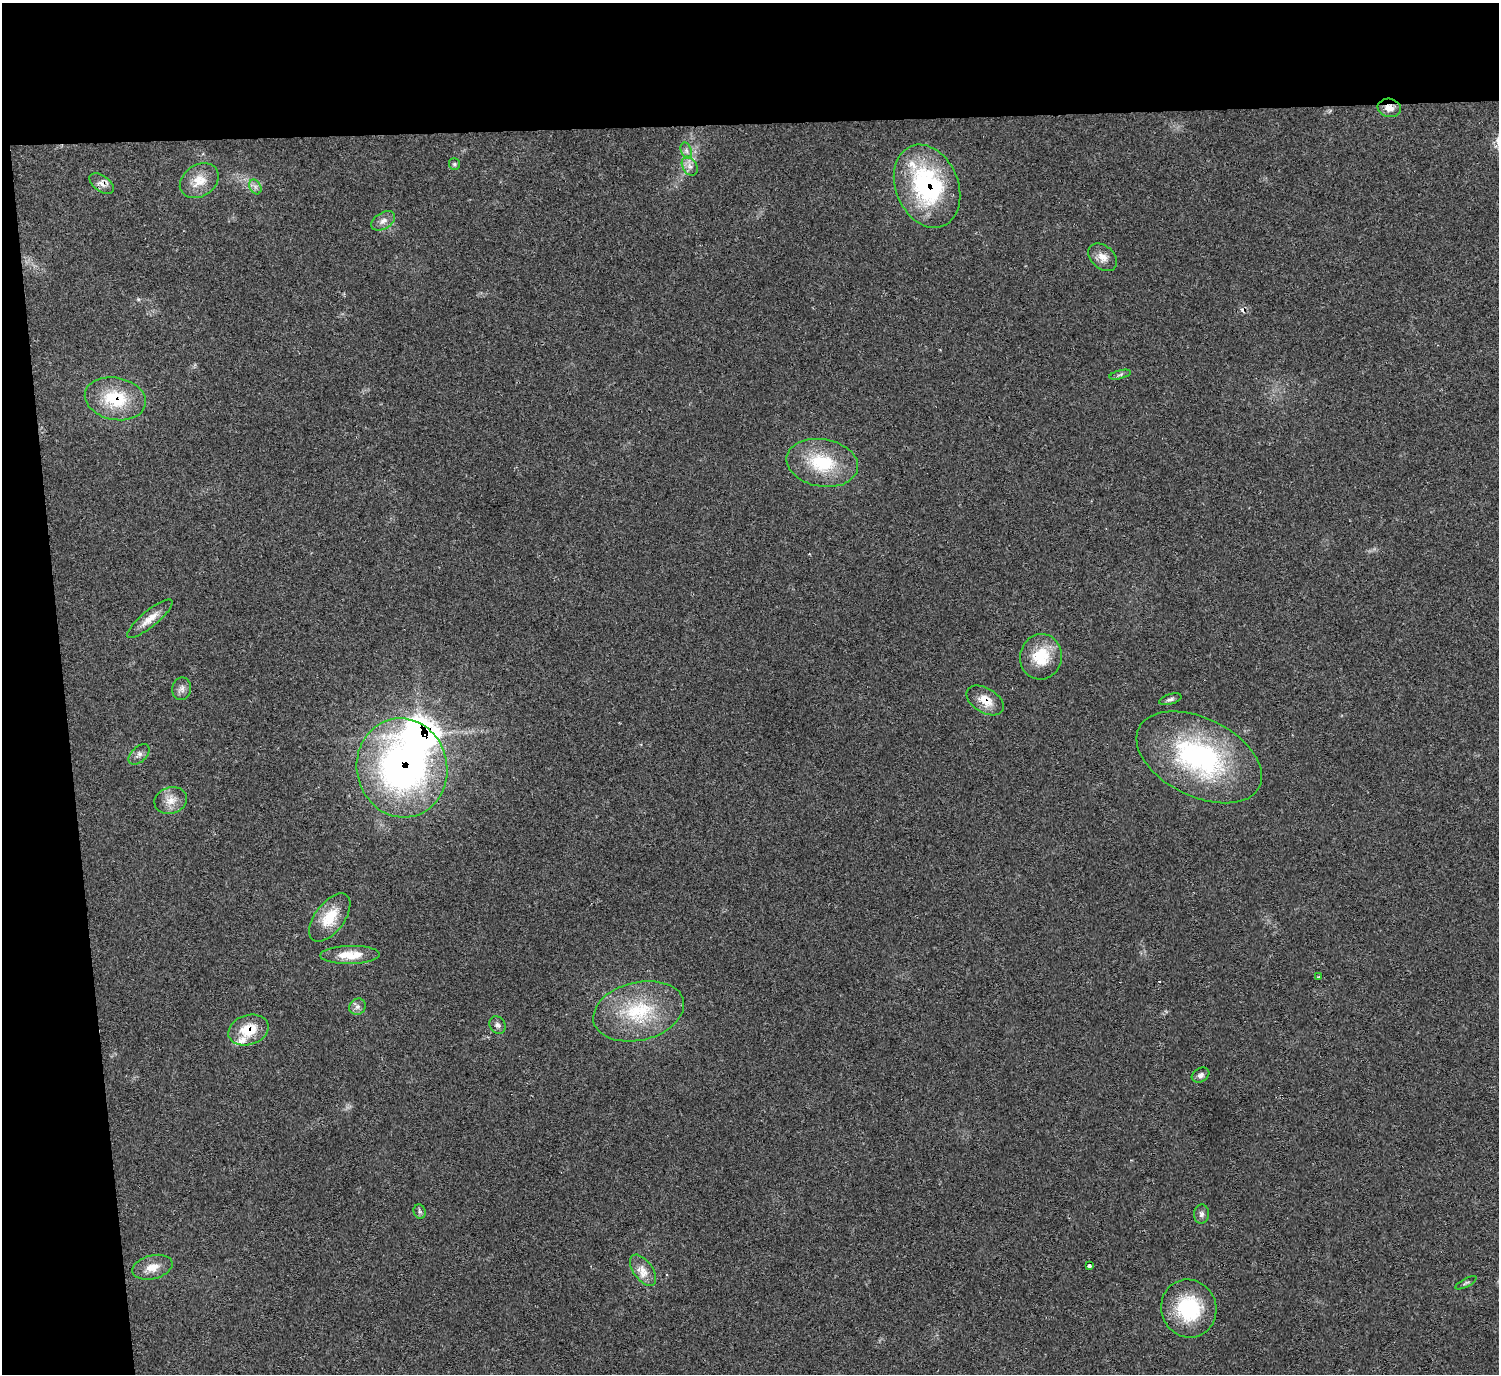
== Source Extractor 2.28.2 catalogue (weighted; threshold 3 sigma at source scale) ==
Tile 1 of 3 x 3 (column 1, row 1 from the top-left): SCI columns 3-1499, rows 2974-4345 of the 4494 x 4475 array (HDU 1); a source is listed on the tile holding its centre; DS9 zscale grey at full resolution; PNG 1501 x 1376 px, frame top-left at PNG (2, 3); each listed source drawn as its Kron ellipse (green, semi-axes under 4 px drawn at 4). Shown black and unused: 13% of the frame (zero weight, under 2 of 3 exposures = <1% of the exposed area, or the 3 px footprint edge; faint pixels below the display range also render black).
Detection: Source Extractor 2.28.2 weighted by HDU 2 'WHT'; one run over the whole footprint, this tile lists its part. Background 0.0551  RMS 0.0067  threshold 0.0302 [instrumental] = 3 sigma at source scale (4.5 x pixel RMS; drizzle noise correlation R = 1.50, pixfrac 1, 0.05/0.05 arcsec/px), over >= 5 px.
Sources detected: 42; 1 inside a brighter object's white glare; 2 cosmic-ray / hot-pixel residue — neither listed nor drawn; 2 inside a brighter listed object's ellipse — not listed separately; the other 37 listed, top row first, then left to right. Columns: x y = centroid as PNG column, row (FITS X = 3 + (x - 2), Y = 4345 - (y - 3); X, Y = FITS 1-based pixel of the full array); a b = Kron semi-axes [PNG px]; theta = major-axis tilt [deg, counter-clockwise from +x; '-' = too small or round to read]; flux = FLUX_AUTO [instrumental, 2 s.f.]
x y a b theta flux
1389 108 12 9 -10 5.2
686 151 8 5 -71 2.2
454 164 6 5 - 1.2
690 166 10 7 -59 3.6
199 181 21 15 34 12
102 184 14 8 -36 3.9
927 186 43 31 -67 91
255 187 8 5 -60 2.3
383 221 13 8 30 4.1
1103 257 16 11 -42 6.1
1120 375 11 3 15 1.4
115 399 31 21 -11 31
822 463 36 23 -10 36
150 619 28 8 40 7.9
1041 657 23 21 79 23
182 689 11 9 79 3.3
1170 699 11 5 16 2
985 700 20 12 -31 10
139 754 12 7 42 2.8
1199 757 67 39 -26 120
402 768 50 45 -77 240
171 800 16 13 19 7.6
330 917 28 14 53 18
350 955 29 9 1 14
1318 977 3 2 - 0.81
357 1007 9 7 43 2.7
639 1011 46 29 14 49
497 1025 9 7 -55 2.5
248 1030 20 15 18 18
1201 1075 9 7 31 2.5
420 1212 7 5 -71 1.5
1201 1214 9 7 87 2.3
1089 1266 3 3 - 6.5
152 1267 20 12 14 8.6
643 1270 18 9 -54 6.9
1466 1283 12 3 28 1.1
1189 1308 29 27 -69 43
Overlapping masked pixels (flux is a lower limit): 7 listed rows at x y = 1389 108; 102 184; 927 186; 115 399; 985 700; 402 768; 248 1030